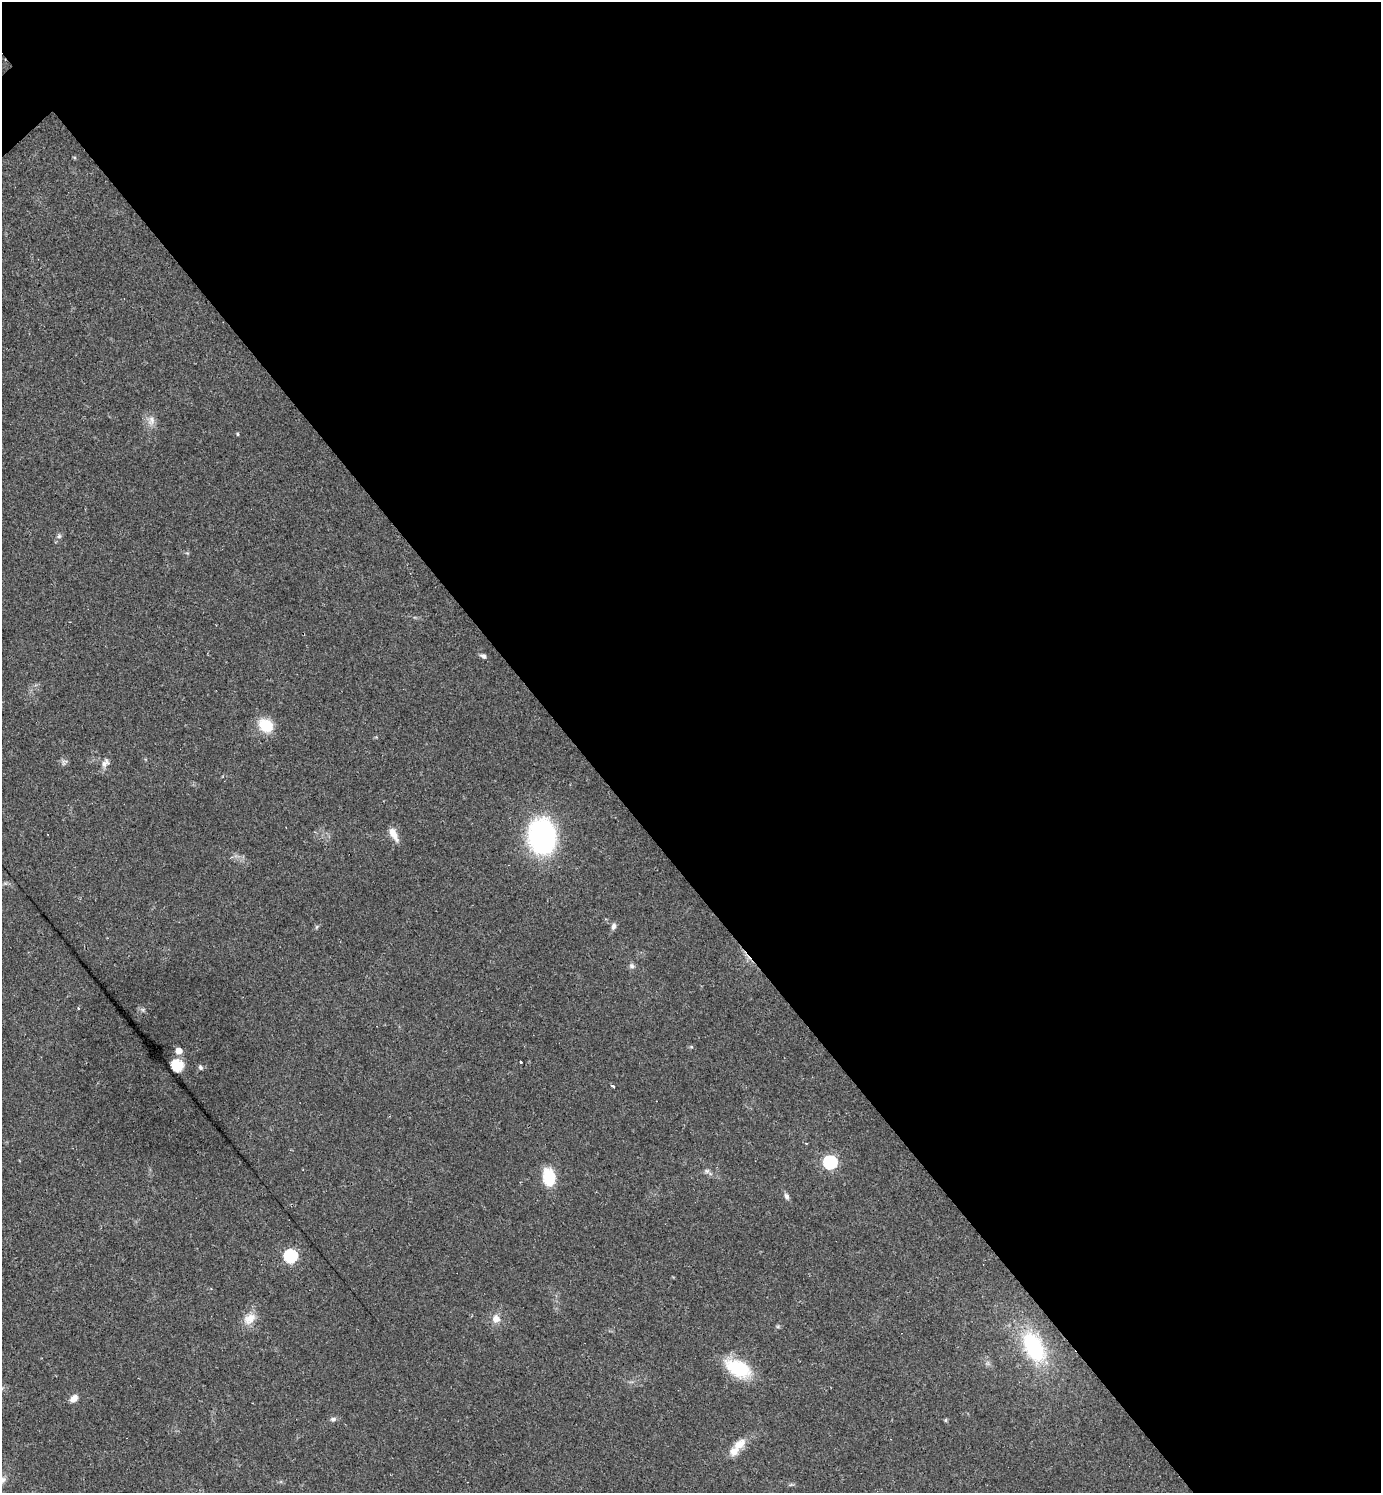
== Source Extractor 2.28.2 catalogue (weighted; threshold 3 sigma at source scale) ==
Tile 8 of 4 x 4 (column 4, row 2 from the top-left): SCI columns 4431-5809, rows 2983-4473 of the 5962 x 5964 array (HDU 1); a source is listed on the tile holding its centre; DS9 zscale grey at full resolution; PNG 1383 x 1495 px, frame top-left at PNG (2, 2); no overlay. Shown black and unused: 58% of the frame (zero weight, under 2 of 3 exposures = <1% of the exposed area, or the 3 px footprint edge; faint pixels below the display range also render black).
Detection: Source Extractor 2.28.2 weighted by HDU 2 'WHT'; one run over the whole footprint, this tile lists its part. Background 0.0346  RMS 0.0062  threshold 0.0281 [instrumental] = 3 sigma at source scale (4.5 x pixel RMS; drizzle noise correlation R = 1.50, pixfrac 1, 0.05/0.05 arcsec/px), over >= 5 px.
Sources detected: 32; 2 cosmic-ray / hot-pixel residue — not listed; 1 inside a brighter listed object's ellipse — not listed separately; the other 29 listed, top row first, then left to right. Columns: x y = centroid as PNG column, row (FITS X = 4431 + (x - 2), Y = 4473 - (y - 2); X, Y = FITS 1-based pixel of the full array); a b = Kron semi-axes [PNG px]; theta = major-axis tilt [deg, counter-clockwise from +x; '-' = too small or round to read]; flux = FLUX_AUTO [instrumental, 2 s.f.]
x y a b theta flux
151 420 13 7 87 3.7
237 434 4 4 - 0.68
59 536 6 5 - 1.2
484 656 7 5 -22 1.9
266 725 15 12 -37 18
105 763 13 8 52 3.3
393 834 18 7 -61 5.9
542 836 28 21 -85 120
613 926 9 6 72 2
632 966 8 6 -46 1.7
179 1051 5 5 - 10
521 1062 3 2 - 1.3
177 1065 6 5 - 72
200 1067 7 5 -63 1.3
613 1086 4 3 - 0.7
830 1162 6 6 - 100
707 1171 6 6 - 1.3
549 1177 17 11 -82 22
787 1196 9 6 -70 1.9
290 1256 6 6 - 91
250 1319 17 12 37 7.5
496 1319 10 9 - 4.9
1034 1347 30 17 -63 56
738 1368 22 12 -24 40
74 1398 9 7 44 4.1
333 1419 7 5 26 1.7
946 1420 6 4 89 0.77
739 1444 19 11 38 7.9
2 1480 14 8 50 3.8
Isophote crosses this tile's border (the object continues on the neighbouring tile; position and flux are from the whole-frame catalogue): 1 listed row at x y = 2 1480